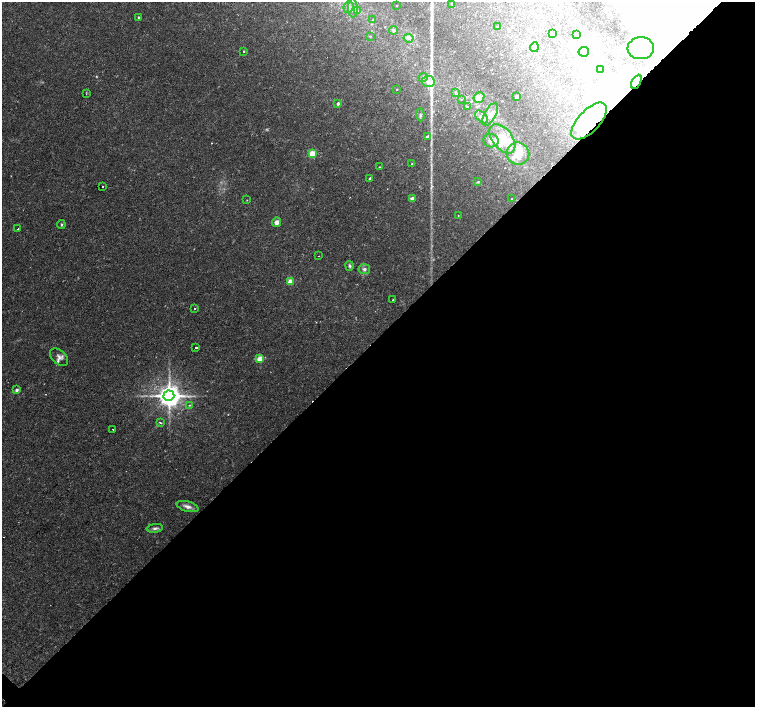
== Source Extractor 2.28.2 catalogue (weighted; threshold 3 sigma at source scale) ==
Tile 12 of 4 x 4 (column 4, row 3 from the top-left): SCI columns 4528-6033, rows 1644-3052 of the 6035 x 6035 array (HDU 1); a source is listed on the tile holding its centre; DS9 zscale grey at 2 x 2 block average (1 PNG px = mean of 2 x 2 image px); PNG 757 x 709 px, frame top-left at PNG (2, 2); each listed source drawn as its Kron ellipse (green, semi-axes under 4 px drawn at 4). Shown black and unused: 52% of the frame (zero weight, under 2 of 3 exposures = <1% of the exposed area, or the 3 px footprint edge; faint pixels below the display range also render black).
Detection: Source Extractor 2.28.2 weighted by HDU 2 'WHT'; one run over the whole footprint, this tile lists its part. Background 0.0488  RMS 0.0036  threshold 0.0161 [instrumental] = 3 sigma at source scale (4.5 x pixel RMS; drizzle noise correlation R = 1.50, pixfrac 1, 0.0396/0.0396 arcsec/px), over >= 5 px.
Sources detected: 92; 1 too faint to see at this stretch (2 x 2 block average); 17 inside a brighter object's white glare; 2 cosmic-ray / hot-pixel residue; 1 long thin detection or spike segment (spike, bleed or trail) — neither listed nor drawn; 5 inside a brighter listed object's ellipse — not listed separately; the other 66 listed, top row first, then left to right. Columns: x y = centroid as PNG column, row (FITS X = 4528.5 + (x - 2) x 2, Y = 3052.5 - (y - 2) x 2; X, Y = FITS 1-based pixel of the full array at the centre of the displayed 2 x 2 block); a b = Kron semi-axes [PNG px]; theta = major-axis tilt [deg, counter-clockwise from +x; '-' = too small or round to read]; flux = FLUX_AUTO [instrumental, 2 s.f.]
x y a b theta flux
452 4 3 2 - 0.57
397 6 2 2 - 0.35
348 7 6 4 66 2.7
353 8 10 4 -88 3.7
358 10 3 3 - 1.1
138 17 3 2 - 0.79
373 20 3 3 - 0.65
497 26 2 2 - 0.5
393 30 4 3 - 1.3
553 34 3 2 - 0.64
577 34 2 2 - 0.44
370 36 3 2 - 0.41
409 38 5 3 - 1.7
534 47 5 4 - 2.5
641 48 13 11 4 16
244 51 2 2 - 1.4
584 52 5 4 - 2.4
600 69 3 2 - 0.74
423 78 5 4 - 2
428 81 6 5 - 3.8
636 82 7 4 61 3.4
397 89 2 2 - 0.45
455 92 3 2 - 0.66
86 94 2 2 - 0.47
479 97 5 5 - 6.8
517 97 3 2 - 4.8
461 99 2 2 - 0.35
338 104 2 2 - 2.8
467 107 2 2 - 0.35
490 114 12 5 61 6.5
420 115 6 3 -88 1.4
481 117 7 4 -46 3.2
589 121 23 11 47 24
427 136 3 2 - 2.8
502 139 17 10 -53 30
491 141 7 6 - 5.3
518 153 11 11 - 15
312 154 3 3 - 31
412 164 2 2 - 0.61
379 167 2 2 - 4.3
369 178 2 2 - 0.79
478 182 4 3 - 0.89
103 186 2 2 - 1.3
412 198 3 3 - 3.3
512 199 2 2 - 0.31
247 200 3 2 - 0.34
458 215 2 2 - 0.38
277 222 5 4 - 4.1
61 225 4 3 - 1.1
17 229 2 2 - 1
318 256 2 2 - 0.4
350 266 5 4 - 1.7
364 269 6 5 - 2.4
290 281 3 3 - 18
393 300 2 2 - 1
194 309 2 2 - 1.2
196 347 2 2 - 1.7
59 357 11 7 -43 4
260 358 3 3 - 23
17 390 3 2 - 3
169 396 5 5 - 1100
189 405 3 2 - 0.56
160 422 2 2 - 1.3
113 430 2 2 - 1.7
187 507 11 5 -15 4
155 528 8 4 6 2.3
Overlapping masked pixels (flux is a lower limit): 2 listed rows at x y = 636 82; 589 121
Diffuse or blended objects may show on this block-average render without a row.